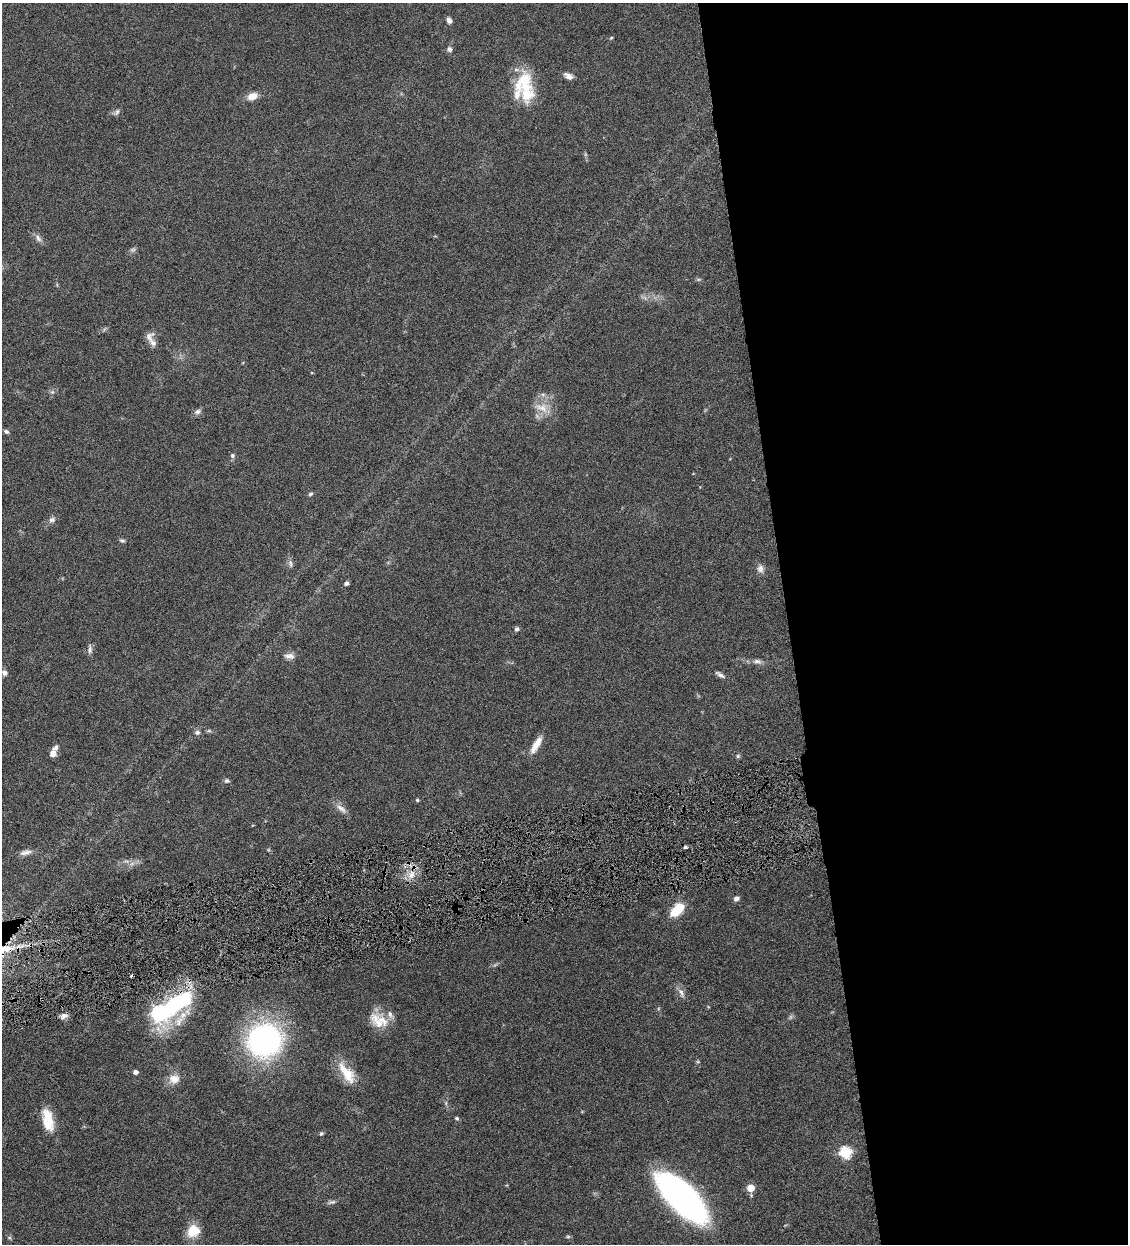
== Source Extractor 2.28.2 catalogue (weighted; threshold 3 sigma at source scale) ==
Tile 8 of 4 x 4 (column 4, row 2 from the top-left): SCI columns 3639-4764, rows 2487-3728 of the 4911 x 4971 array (HDU 1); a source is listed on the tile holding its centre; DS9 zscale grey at full resolution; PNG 1130 x 1246 px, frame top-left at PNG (2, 3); no overlay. Shown black and unused: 30% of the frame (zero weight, under 4 of 8 exposures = <1% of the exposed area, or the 3 px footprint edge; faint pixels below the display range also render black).
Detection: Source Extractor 2.28.2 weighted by HDU 2 'WHT'; one run over the whole footprint, this tile lists its part. Background 0.0442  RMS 0.0037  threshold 0.0153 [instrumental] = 3 sigma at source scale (4.09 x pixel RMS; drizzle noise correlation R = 1.36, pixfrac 0.8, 0.05/0.05 arcsec/px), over >= 5 px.
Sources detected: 72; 2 too faint to see at this stretch — not listed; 9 inside a brighter listed object's ellipse — not listed separately; the other 61 listed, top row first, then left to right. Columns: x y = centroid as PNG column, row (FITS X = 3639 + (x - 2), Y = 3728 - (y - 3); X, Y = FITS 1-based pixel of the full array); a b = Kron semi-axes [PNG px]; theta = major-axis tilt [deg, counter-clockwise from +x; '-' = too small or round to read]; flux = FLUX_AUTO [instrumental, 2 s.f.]
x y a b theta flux
449 20 8 6 -65 1.1
611 38 5 3 - 0.31
449 49 6 6 - 1
568 76 11 7 -29 1.8
525 83 36 20 -88 13
252 96 13 9 21 3
117 112 10 5 56 0.83
38 238 12 6 -53 1.4
149 337 15 11 -76 2.3
52 392 6 5 - 0.66
542 408 22 11 -19 4.5
197 412 10 6 26 1.1
6 431 7 5 -26 0.68
232 455 7 6 - 0.76
310 494 7 5 19 0.6
52 520 9 7 20 1.2
122 541 7 5 -14 0.66
290 563 12 4 -78 1
760 569 10 9 - 1.6
346 583 5 5 - 0.71
517 629 6 5 - 0.76
90 650 12 5 85 1.2
289 656 14 7 -1 1.7
757 661 11 6 -15 1.3
4 673 7 6 - 1.3
720 675 15 5 -32 1.2
209 731 6 4 -18 0.48
197 732 7 7 - 0.91
536 745 23 7 60 4
53 754 7 6 - 2.2
738 756 5 5 - 0.6
227 781 6 5 - 0.76
417 800 4 4 - 0.41
341 809 17 7 -39 2.1
685 847 3 3 - 0.69
25 852 17 6 14 1.8
126 861 11 3 -10 0.96
411 875 9 8 - 2.5
736 899 6 5 - 1.2
677 909 17 9 44 9.7
4 950 26 12 31 10
681 992 13 6 -68 1.7
175 1004 47 21 31 37
159 1013 8 7 - 86
390 1015 13 7 -75 1.6
64 1016 10 7 40 1.5
377 1022 30 13 -50 6.1
264 1040 21 20 - 110
135 1072 4 4 - 1.5
347 1073 32 13 -55 8.4
174 1079 15 12 12 3.5
48 1116 25 12 -62 6.5
457 1118 5 4 - 0.49
321 1134 5 5 - 0.6
845 1152 6 6 - 36
751 1188 5 5 - 6.4
683 1198 47 19 -45 130
332 1202 11 5 16 0.94
193 1231 13 10 25 7.9
9 1237 6 4 0 0.51
568 1237 6 4 0 0.48
Overlapping masked pixels (flux is a lower limit): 2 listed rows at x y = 4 950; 175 1004
Isophote crosses this tile's border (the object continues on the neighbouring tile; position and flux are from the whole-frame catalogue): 1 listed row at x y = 4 950